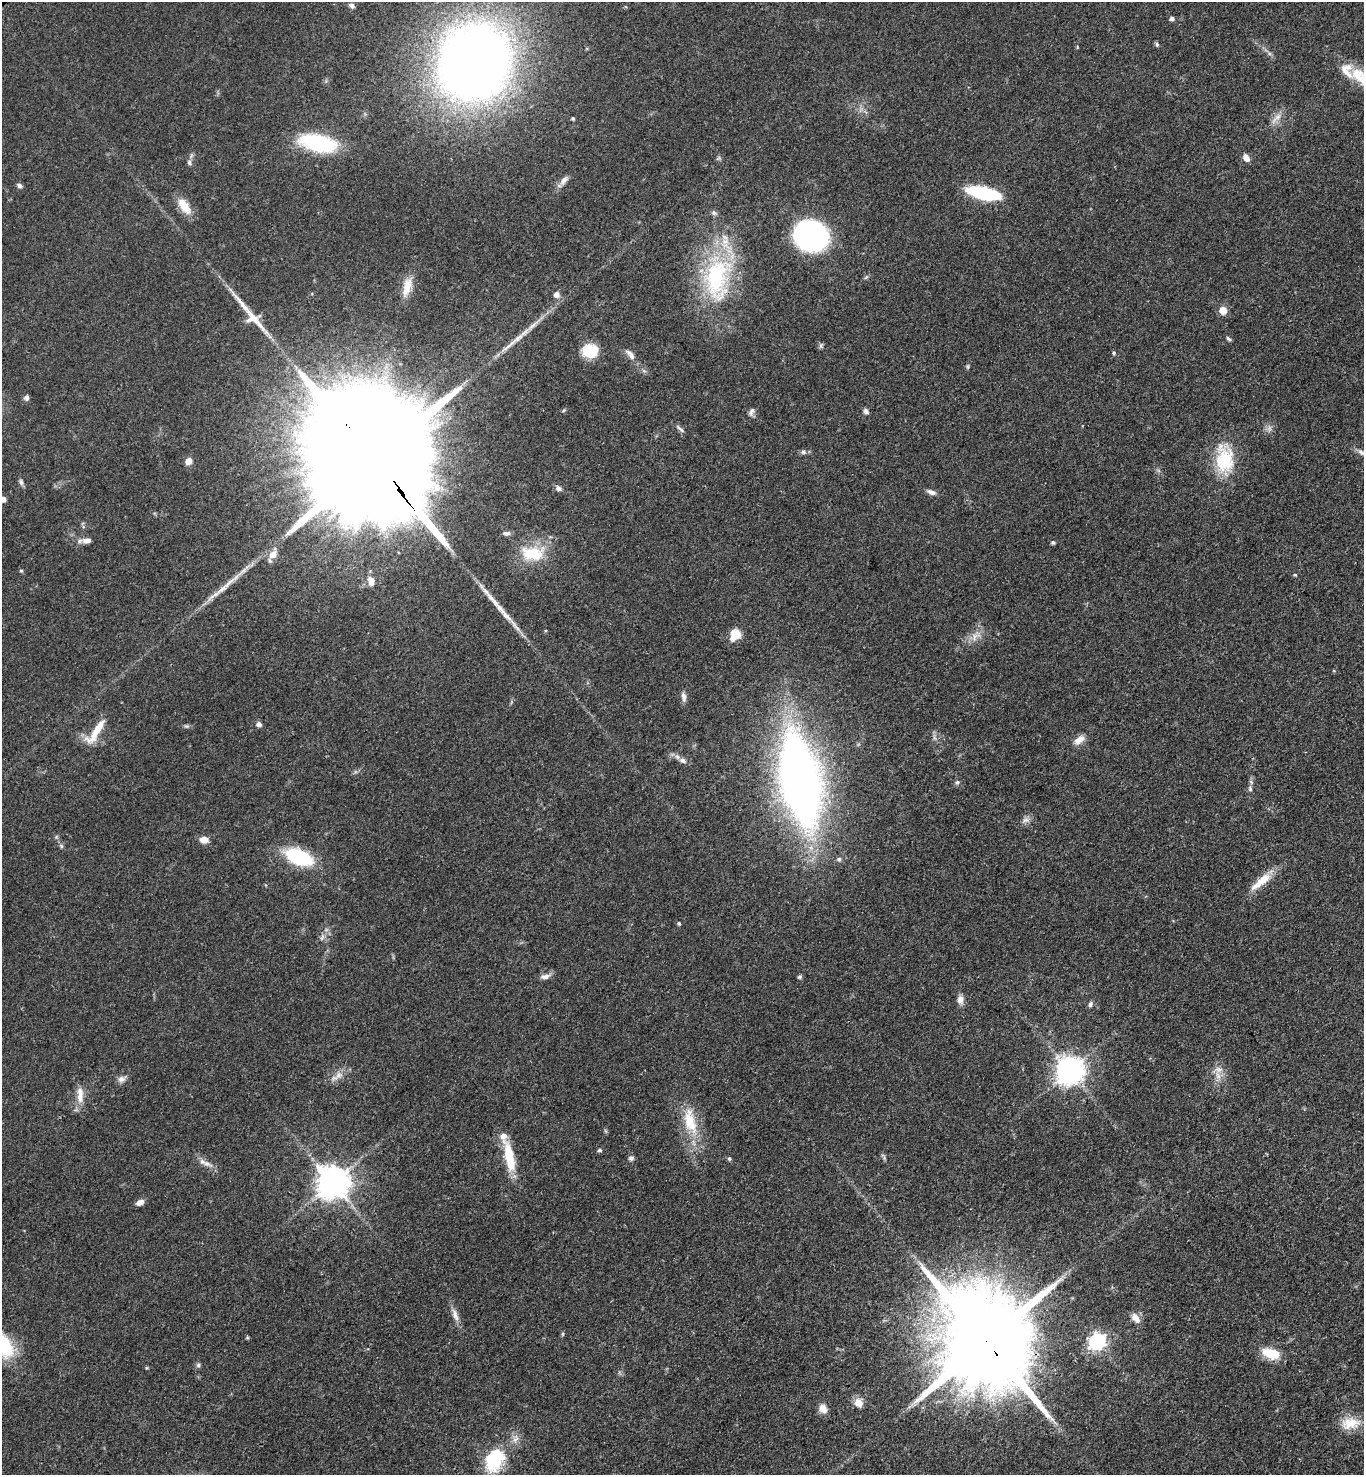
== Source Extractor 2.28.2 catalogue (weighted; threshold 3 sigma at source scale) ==
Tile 6 of 4 x 4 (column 2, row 2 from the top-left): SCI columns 1612-2973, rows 3046-4518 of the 6090 x 6092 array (HDU 1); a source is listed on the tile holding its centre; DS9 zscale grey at full resolution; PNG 1366 x 1477 px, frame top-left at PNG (2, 2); no overlay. Shown black and unused: <1% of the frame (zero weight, under 3 of 4 exposures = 6% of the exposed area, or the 3 px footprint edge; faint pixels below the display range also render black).
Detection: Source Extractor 2.28.2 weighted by HDU 2 'WHT'; one run over the whole footprint, this tile lists its part. Background 0.0438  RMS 0.0052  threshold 0.0233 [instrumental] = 3 sigma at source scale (4.5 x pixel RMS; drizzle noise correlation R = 1.50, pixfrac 1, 0.05/0.05 arcsec/px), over >= 5 px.
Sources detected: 110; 1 inside a brighter object's white glare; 1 long thin detection or spike segment (spike, bleed or trail) — not listed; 5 inside a brighter listed object's ellipse — not listed separately; the other 103 listed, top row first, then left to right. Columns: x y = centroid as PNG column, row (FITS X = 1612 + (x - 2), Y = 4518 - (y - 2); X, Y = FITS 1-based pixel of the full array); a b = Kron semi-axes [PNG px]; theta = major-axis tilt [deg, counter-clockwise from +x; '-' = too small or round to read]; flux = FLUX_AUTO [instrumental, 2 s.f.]
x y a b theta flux
351 6 7 6 - 1.5
1172 18 5 4 - 1.6
1157 44 6 5 - 0.92
474 62 52 47 63 690
1361 77 36 17 -37 15
573 118 4 4 - 0.67
1276 118 22 6 46 3.7
318 143 34 15 -11 51
1246 158 9 6 -58 3.1
189 163 7 6 - 1.3
564 180 16 7 53 3
19 185 7 5 -34 1.3
984 193 31 10 -13 38
184 206 23 11 -54 8
811 236 21 18 -20 200
866 277 6 4 43 0.75
717 278 68 36 85 68
407 287 27 10 74 7.5
556 295 7 7 - 2.6
1223 310 5 5 - 11
251 315 87 13 -50 20
1228 339 7 4 -44 0.91
510 345 42 5 40 7.7
821 346 8 5 75 0.95
590 351 17 14 8 14
1114 353 5 4 - 0.85
630 354 17 7 -53 3.1
968 367 7 4 -90 0.68
26 397 6 5 - 1.8
563 410 6 4 45 0.61
866 411 7 6 - 1.5
752 412 12 7 66 1.8
680 429 14 4 -41 1.4
803 452 6 6 - 1.1
1361 452 11 7 -37 2.4
373 458 62 25 -52 48000
1224 459 36 22 -87 25
188 461 8 7 - 3.3
21 482 9 5 -75 1.3
559 488 8 7 - 1.8
931 492 11 6 -18 2.2
3 499 5 4 - 3.2
506 533 10 6 1 1.7
86 540 18 7 4 3.1
1053 543 5 5 - 0.85
532 553 33 19 -2 19
272 555 10 7 60 6.3
21 571 5 3 - 0.55
1295 575 4 4 - 0.61
371 581 10 6 -70 4.1
229 583 35 6 42 8.4
735 635 15 11 56 7.1
976 636 19 9 38 4.9
684 697 13 6 -80 2.2
259 724 6 6 - 1.5
186 726 7 4 -17 0.84
96 731 37 9 56 11
934 737 7 4 -72 1.1
1079 740 16 8 39 4.1
683 760 9 6 -22 2
800 780 60 23 -79 540
957 782 6 6 - 1
1250 789 8 5 -76 1.2
1026 820 12 6 16 2.1
204 840 8 7 - 4.7
61 846 6 5 - 0.86
299 857 22 11 -22 43
839 859 6 6 - 1.1
1261 881 37 9 41 9.7
679 923 4 4 - 0.79
322 937 11 4 63 1.6
545 977 13 7 10 2.4
800 977 5 4 - 1
960 1000 11 8 85 2.9
1090 1004 7 5 71 1.2
1070 1070 9 8 - 620
1218 1070 16 8 18 3.6
337 1076 22 8 31 4.2
121 1079 10 8 15 2.3
80 1095 25 9 90 5.6
690 1121 40 16 -75 18
599 1150 5 5 - 0.97
509 1157 37 10 -80 16
884 1157 12 3 -55 0.87
631 1158 7 6 - 1.3
729 1159 6 4 -69 0.76
207 1164 15 7 -22 3.2
332 1182 10 10 - 920
140 1202 10 6 30 2.6
455 1315 20 7 -70 3.6
1135 1318 13 8 -51 4
563 1334 6 4 90 0.59
247 1338 6 3 18 0.48
985 1340 30 21 -55 15000
1097 1341 7 6 - 170
3 1345 28 17 -58 28
1271 1353 18 10 -16 14
198 1365 7 5 66 1.1
859 1403 12 10 -65 4.3
823 1409 9 7 -54 5.4
1350 1423 27 16 9 10
515 1440 12 6 51 2.7
492 1460 24 23 - 23
Overlapping masked pixels (flux is a lower limit): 3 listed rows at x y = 717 278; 373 458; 985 1340
Isophote crosses this tile's border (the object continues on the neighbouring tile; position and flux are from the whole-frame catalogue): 4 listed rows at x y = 1361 77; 1361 452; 3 499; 3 1345